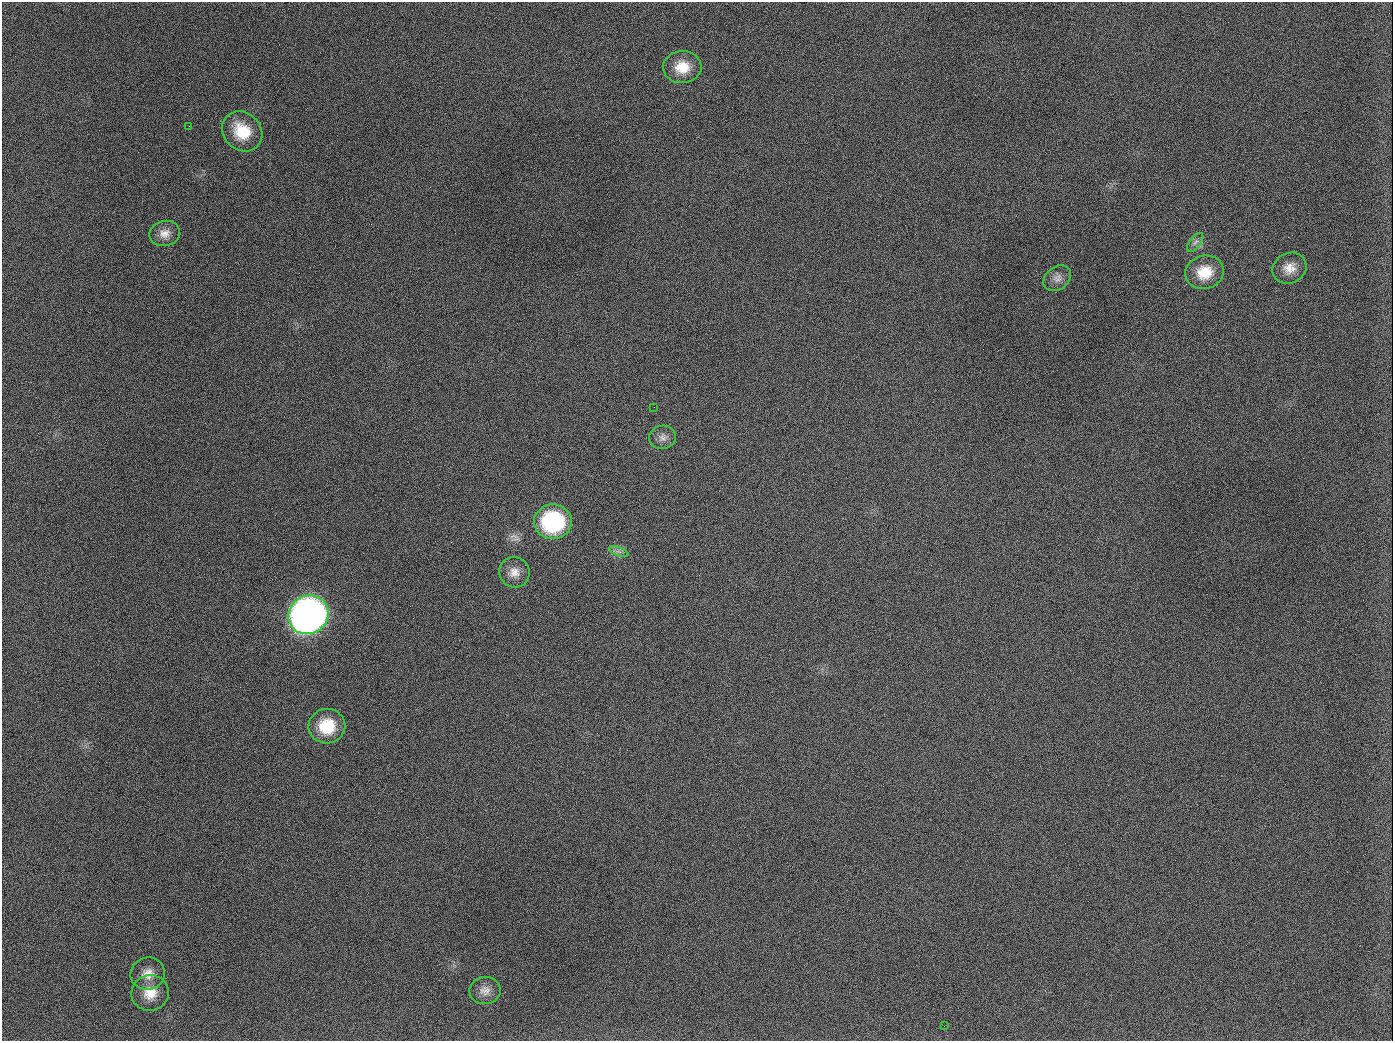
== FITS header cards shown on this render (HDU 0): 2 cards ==
NAXIS1  =                 1391
NAXIS2  =                 1039

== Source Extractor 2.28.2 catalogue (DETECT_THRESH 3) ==
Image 1391 x 1039 px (HDU 0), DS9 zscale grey, 1 PNG px = 1 image px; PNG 1395 x 1043 px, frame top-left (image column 1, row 1039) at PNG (2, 2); each listed source drawn as its Kron ellipse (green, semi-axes under 4 px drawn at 4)
Background 1670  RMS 74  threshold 221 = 3 sigma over >= 5 px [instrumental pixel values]
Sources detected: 19; all 19 listed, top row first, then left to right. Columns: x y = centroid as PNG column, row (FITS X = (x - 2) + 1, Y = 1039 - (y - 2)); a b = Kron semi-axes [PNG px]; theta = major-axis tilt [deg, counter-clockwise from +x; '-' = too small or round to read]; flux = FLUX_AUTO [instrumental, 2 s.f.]
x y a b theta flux
682 67 19 16 2 1.1e+05
189 126 2 2 - 6.9e+03
242 131 21 18 -44 1.7e+05
165 233 15 12 13 5.0e+04
1195 242 11 5 51 1.8e+04
1289 268 17 15 25 6.6e+04
1205 272 19 16 17 1.3e+05
1057 278 15 11 38 4.0e+04
654 407 3 2 - 4.1e+03
662 437 13 11 13 3.5e+04
553 522 19 17 2 5.6e+05
619 551 10 3 -21 1.3e+04
514 572 15 15 - 5.9e+04
308 615 20 19 - 3.9e+06
327 726 18 17 - 1.8e+05
148 974 17 16 - 6.4e+04
485 990 16 13 7 5.0e+04
150 993 19 17 11 9.7e+04
944 1026 2 2 - 5.6e+03